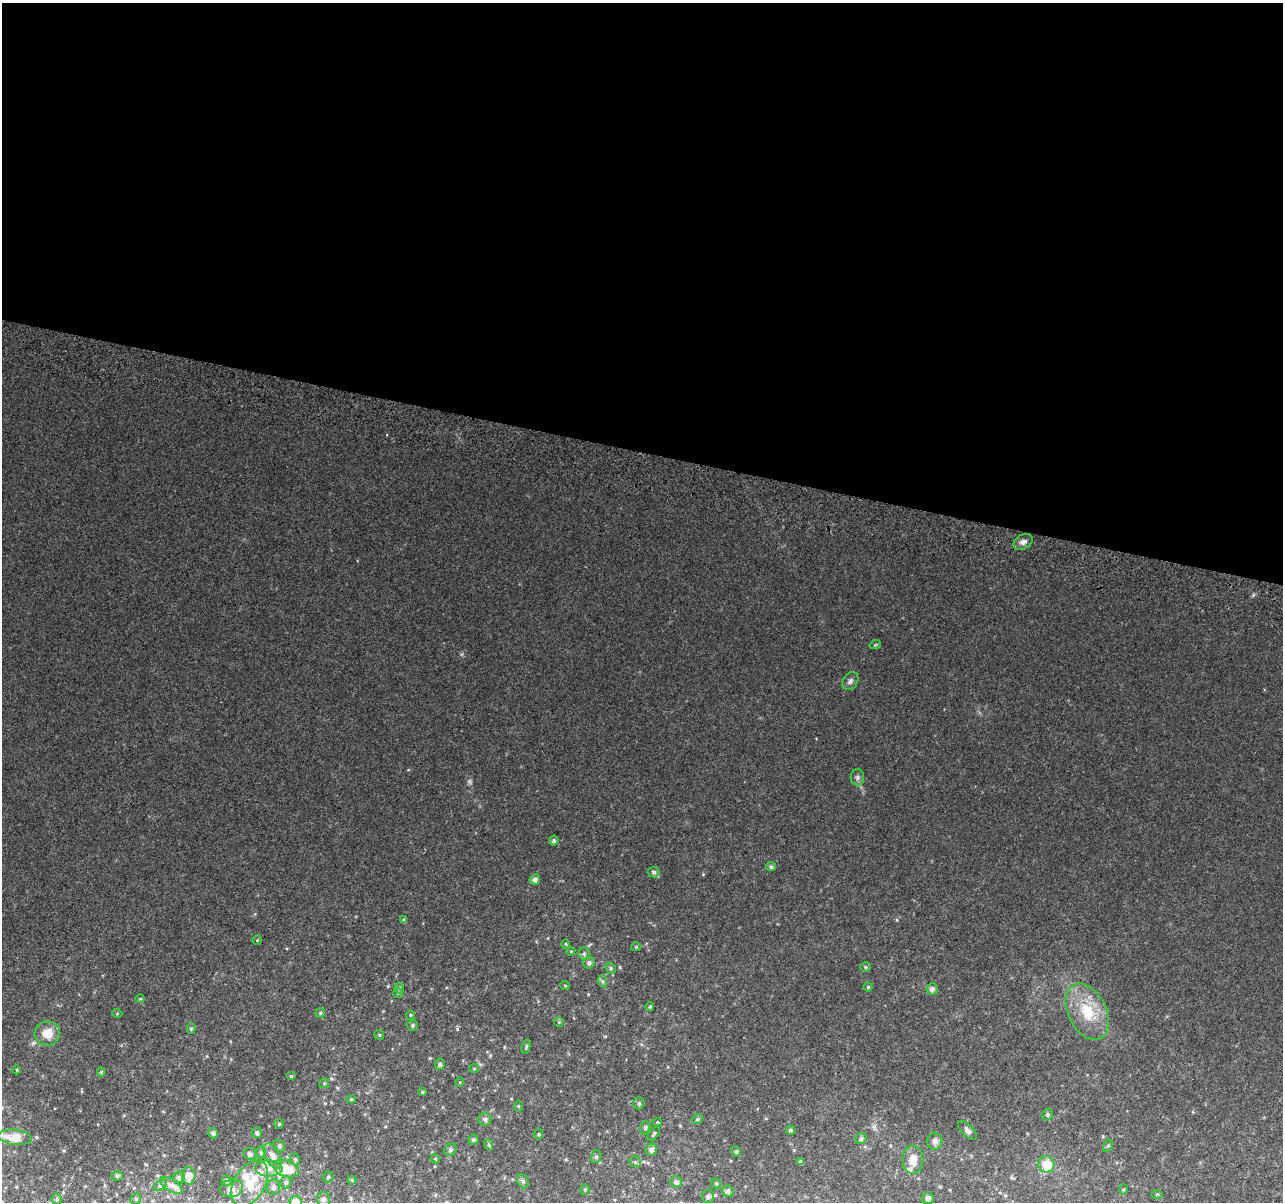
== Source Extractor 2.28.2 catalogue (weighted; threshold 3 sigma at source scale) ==
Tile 3 of 4 x 4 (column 3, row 1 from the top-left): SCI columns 2580-3860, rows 3930-5129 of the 5152 x 5395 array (HDU 1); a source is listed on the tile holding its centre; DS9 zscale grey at full resolution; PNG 1285 x 1204 px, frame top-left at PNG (2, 3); each listed source drawn as its Kron ellipse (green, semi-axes under 4 px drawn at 4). Shown black and unused: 37% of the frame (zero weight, under 2 of 3 exposures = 2% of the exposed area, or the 3 px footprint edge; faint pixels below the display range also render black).
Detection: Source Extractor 2.28.2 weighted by HDU 2 'WHT'; one run over the whole footprint, this tile lists its part. Background 0.0671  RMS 0.0096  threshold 0.0433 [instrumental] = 3 sigma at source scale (4.5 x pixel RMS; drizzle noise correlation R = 1.50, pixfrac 1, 0.0396/0.0396 arcsec/px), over >= 5 px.
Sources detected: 112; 7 inside a brighter listed object's ellipse — not listed separately; the other 105 listed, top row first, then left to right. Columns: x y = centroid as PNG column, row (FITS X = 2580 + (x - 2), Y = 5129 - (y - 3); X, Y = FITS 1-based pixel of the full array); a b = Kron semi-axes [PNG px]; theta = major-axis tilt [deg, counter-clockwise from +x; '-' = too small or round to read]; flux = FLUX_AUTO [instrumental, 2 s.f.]
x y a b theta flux
1023 542 10 7 28 4.4
875 645 6 3 18 0.96
850 681 9 7 57 3.2
857 777 8 6 90 2.7
554 840 5 4 - 1.8
771 867 5 4 - 2.2
654 872 6 5 - 2
535 879 5 5 - 3.8
404 920 4 4 - 1.5
257 940 4 4 - 0.95
566 944 5 3 - 0.78
636 947 5 4 - 0.99
571 951 4 3 - 0.82
584 954 6 5 - 2
589 963 6 5 - 2.4
865 967 5 4 - 1.3
611 968 6 5 - 1.6
602 981 6 4 -71 1.5
565 985 5 3 - 0.7
868 987 4 4 - 1.2
399 988 5 5 - 1.4
932 989 6 6 - 3.6
398 993 5 5 - 1.3
140 999 5 3 - 0.8
650 1007 4 4 - 1.4
1087 1012 30 19 -63 36
117 1013 5 3 - 0.82
320 1013 5 4 - 1.3
410 1015 5 3 - 0.78
559 1022 5 5 - 1
413 1025 5 5 - 1.8
191 1028 5 4 - 1.5
47 1033 13 12 - 15
379 1035 5 4 - 1.3
526 1047 7 3 72 1.3
440 1064 6 5 - 2.1
474 1069 5 4 - 1.1
17 1070 4 3 - 0.79
101 1072 4 4 - 1.1
291 1076 5 4 - 1.1
460 1082 5 3 - 0.83
324 1083 5 4 - 1.3
422 1092 4 4 - 1.1
351 1099 5 4 - 1.4
639 1103 6 5 - 2
519 1106 5 3 - 0.9
1047 1115 6 5 - 2
485 1119 6 6 - 2.7
697 1119 6 4 22 1.3
658 1122 4 4 - 1.1
279 1124 4 4 - 1.3
645 1128 7 5 74 2
791 1130 4 4 - 1.9
968 1130 12 6 -45 3.3
213 1133 5 5 - 2.9
257 1133 5 5 - 2.4
538 1134 5 3 - 1
654 1134 8 3 54 1.4
15 1137 17 7 -7 21
861 1139 6 5 - 2.4
473 1140 5 5 - 1.7
935 1141 8 7 - 4.4
489 1145 6 4 -72 1.2
279 1146 6 5 - 1.7
1108 1146 6 4 60 1.8
450 1150 6 5 - 2.1
651 1150 6 6 - 3.3
261 1152 6 4 90 2
736 1152 5 4 - 1.4
250 1154 7 5 -29 2.7
272 1156 13 7 -63 6.4
596 1157 6 5 - 1.9
295 1159 6 5 - 1.5
435 1159 5 4 - 1.1
913 1160 14 10 90 12
635 1162 6 5 - 1.6
801 1162 4 4 - 2.4
1046 1164 8 8 - 20
269 1168 14 8 -2 7.1
286 1169 13 8 -20 22
117 1176 6 4 14 1.9
189 1176 9 6 -85 10
179 1177 6 5 - 2.5
328 1177 5 5 - 1.4
352 1180 4 4 - 0.85
227 1181 5 5 - 1.8
523 1181 7 5 -69 2.3
286 1182 6 5 - 2
676 1182 6 5 - 2.8
250 1183 25 15 59 28
716 1183 5 4 - 1.3
160 1185 7 5 41 1.7
171 1185 12 6 -33 5
273 1187 8 6 74 3.1
231 1188 12 8 10 5.9
585 1189 5 4 - 1.4
1123 1190 5 4 - 1.2
728 1191 6 5 - 2.9
1157 1194 6 4 0 1
708 1196 6 6 - 2.6
928 1198 6 5 - 3.4
57 1199 5 5 - 1.4
136 1199 6 5 - 1.6
323 1199 7 6 - 3.5
296 1202 6 6 - 14
Isophote crosses this tile's border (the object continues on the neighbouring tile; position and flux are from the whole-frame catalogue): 1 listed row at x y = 296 1202
Unlisted compact peaks at least as high as the median listed source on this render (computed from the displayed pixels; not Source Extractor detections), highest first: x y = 1253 595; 457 1029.